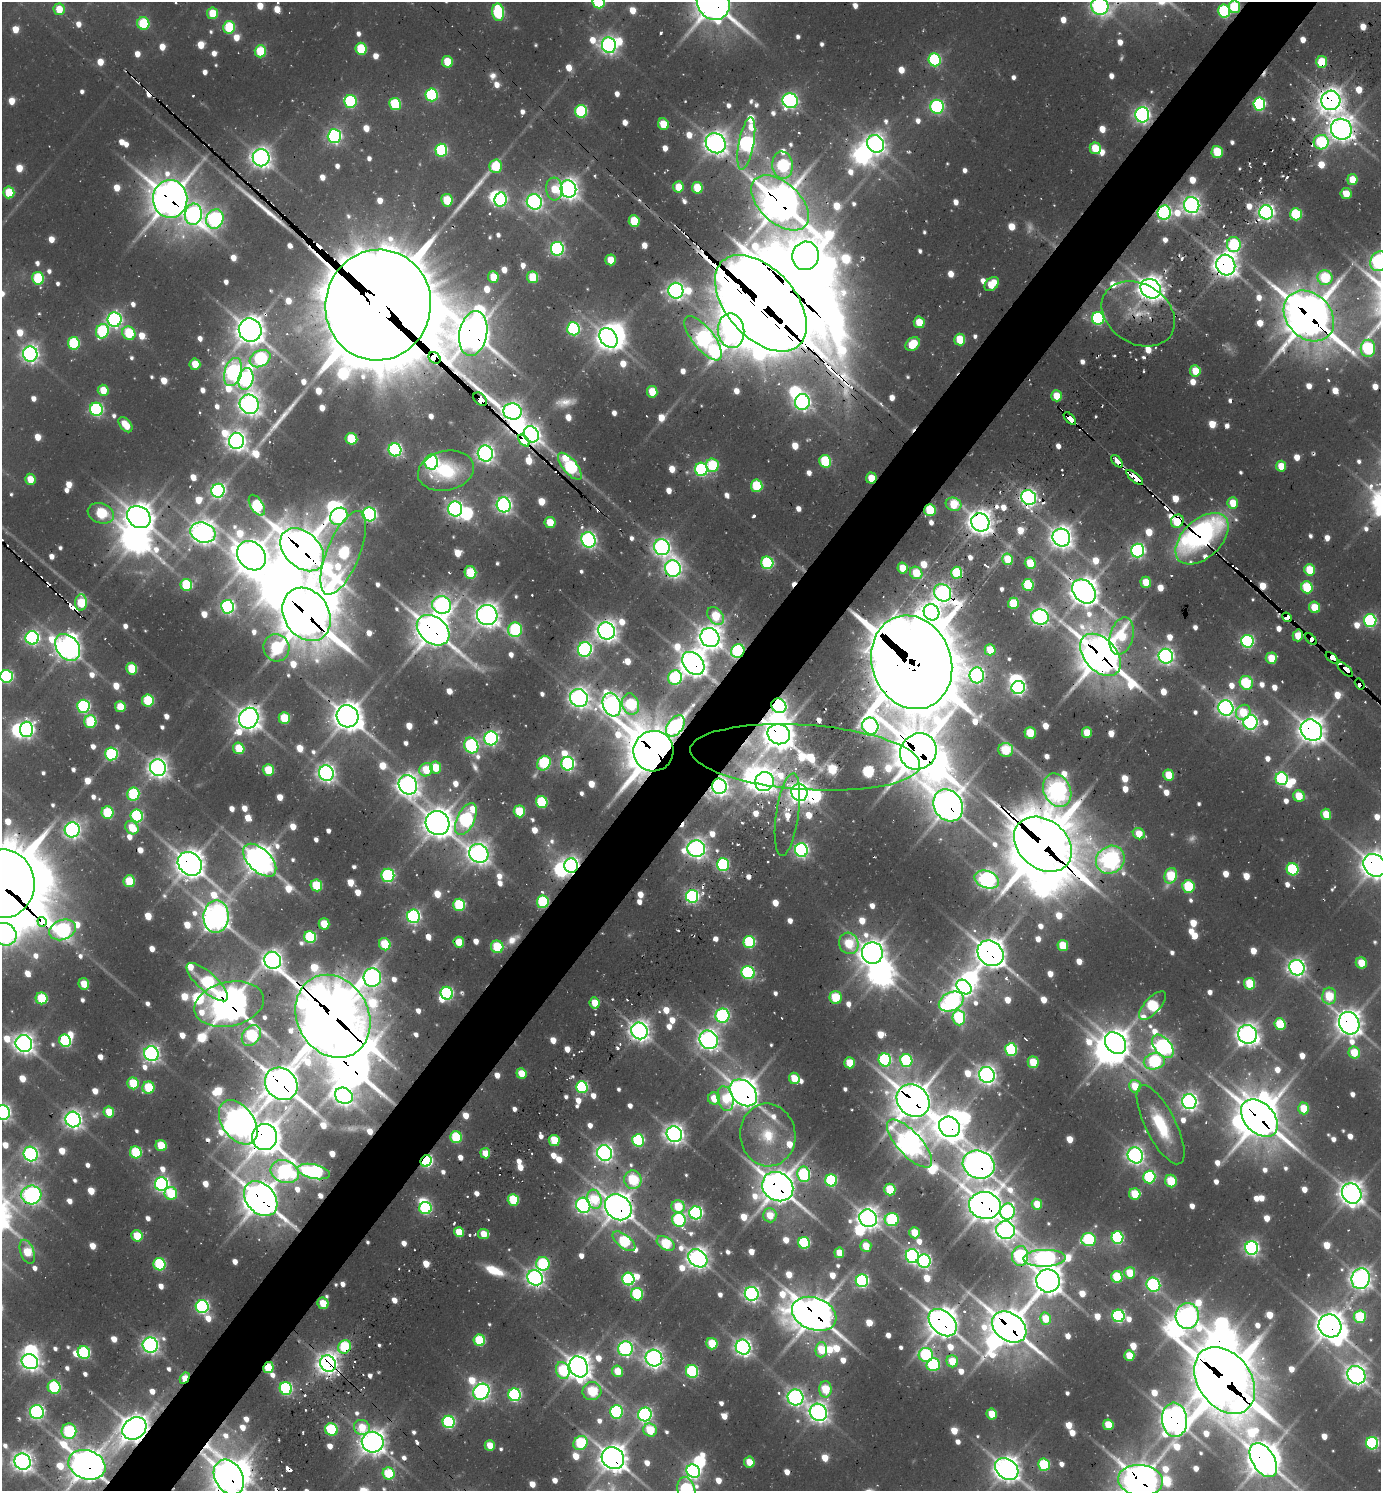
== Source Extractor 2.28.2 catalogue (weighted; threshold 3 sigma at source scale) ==
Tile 10 of 4 x 4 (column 2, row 3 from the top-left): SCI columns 1682-3060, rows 1559-3047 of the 6039 x 6026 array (HDU 1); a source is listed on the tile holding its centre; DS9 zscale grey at full resolution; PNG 1383 x 1493 px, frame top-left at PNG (2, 2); each listed source drawn as its Kron ellipse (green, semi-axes under 4 px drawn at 4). Shown black and unused: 5% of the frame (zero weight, under 2 of 3 exposures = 4% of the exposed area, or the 3 px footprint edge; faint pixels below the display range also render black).
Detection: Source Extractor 2.28.2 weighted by HDU 2 'WHT'; one run over the whole footprint, this tile lists its part. Background 0.102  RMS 0.01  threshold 0.0466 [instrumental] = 3 sigma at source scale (4.5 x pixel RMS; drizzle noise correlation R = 1.50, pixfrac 1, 0.05/0.05 arcsec/px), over >= 5 px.
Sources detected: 1232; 39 too faint to see at this stretch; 48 inside a brighter object's white glare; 40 cosmic-ray / hot-pixel residue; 4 long thin detections or spike segments (spike, bleed or trail) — neither listed nor drawn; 13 inside a brighter listed object's ellipse — not listed separately; of the other 1088, all 500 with FLUX_AUTO >= 38.9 (the completeness limit of this list) listed and drawn (588 fainter detections not listed), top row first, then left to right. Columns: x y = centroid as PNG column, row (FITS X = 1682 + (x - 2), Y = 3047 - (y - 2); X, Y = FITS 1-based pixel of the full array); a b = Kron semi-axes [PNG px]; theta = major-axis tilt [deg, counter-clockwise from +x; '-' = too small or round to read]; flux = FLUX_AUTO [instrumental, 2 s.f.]
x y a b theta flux
599 2 6 6 - 190
713 3 18 15 -52 3600
1100 6 9 8 - 800
1234 7 6 6 - 95
59 9 6 5 - 40
1224 11 6 6 - 210
498 12 9 6 -82 180
212 13 6 5 - 55
143 23 6 6 - 120
229 27 6 6 - 120
609 45 8 7 - 780
361 49 6 5 - 110
260 51 6 5 - 93
934 60 6 6 - 230
447 62 6 5 - 59
1322 62 6 5 - 70
431 95 6 6 - 230
1331 100 10 9 - 1600
790 101 8 7 - 550
350 102 6 6 - 210
395 104 6 6 - 120
1259 104 6 6 - 290
937 107 7 7 - 340
581 111 6 6 - 190
1142 115 7 7 - 710
663 124 6 5 - 54
1341 129 11 10 - 1700
334 136 7 6 - 470
1321 142 7 7 - 180
716 143 11 9 -49 1500
746 143 26 7 79 710
875 144 9 8 - 1100
1095 148 6 5 - 59
441 150 6 6 - 210
1217 152 6 5 - 80
261 158 8 8 - 1100
783 165 14 10 -84 250
496 166 7 6 - 88
1352 180 5 5 - 45
678 187 5 5 - 40
697 188 6 5 - 64
554 189 11 8 -85 43
568 189 9 8 - 1200
9 192 6 5 - 79
1346 194 5 5 - 39
170 199 19 17 -88 3700
500 199 7 6 - 320
447 200 6 6 - 69
534 202 8 7 - 670
780 203 34 20 -42 4100
1192 205 8 7 - 950
1164 212 7 6 - 480
1266 212 7 7 - 780
193 214 11 8 81 750
1296 214 6 6 - 150
215 219 10 8 69 560
634 221 6 5 - 70
1234 244 7 7 - 170
557 249 7 6 - 390
806 256 14 13 - 1400
610 260 5 5 - 43
1379 261 10 8 62 610
1226 265 10 9 - 1700
493 277 6 5 - 45
532 277 6 5 - 75
38 278 6 6 - 140
1325 278 8 7 - 130
992 284 8 6 43 48
1151 289 11 9 -40 1800
676 291 8 7 - 820
761 303 57 34 -48 16000
378 305 55 52 77 38000
1138 314 39 29 -32 60
1309 316 28 22 -46 5300
1098 318 6 6 - 270
114 320 7 7 - 580
919 322 6 5 - 48
573 329 6 6 - 280
250 330 12 11 - 2300
102 331 7 6 - 200
731 331 17 13 -83 530
129 333 7 6 - 100
473 333 22 14 79 3100
608 338 10 8 -56 1600
703 338 27 10 -52 960
960 339 6 5 - 62
74 343 6 6 - 160
913 344 8 6 40 66
1368 348 8 7 - 250
30 354 7 7 - 800
434 358 6 5 - 1600
260 359 11 8 29 280
195 364 5 5 - 43
1195 371 5 5 - 49
233 372 14 8 74 690
246 379 11 7 76 510
103 390 5 5 - 43
652 392 6 5 - 51
1056 396 6 5 - 40
480 399 8 5 -45 970
802 402 8 7 - 710
249 404 10 9 - 1300
96 409 6 6 - 350
512 411 9 8 - 970
1070 418 8 3 -45 610
125 425 9 5 -49 45
531 434 8 7 - 970
351 439 6 5 - 91
524 440 7 4 -46 960
236 441 8 7 - 1100
395 450 6 6 - 360
485 453 8 7 - 890
825 461 6 6 - 130
1117 461 7 3 -47 150
431 462 7 6 - 400
712 465 7 6 - 120
570 466 16 7 -50 290
1281 466 5 5 - 41
701 469 7 6 - 300
446 471 28 19 13 120
1135 477 10 3 -40 180
871 478 5 5 - 39
30 479 5 5 - 40
757 486 6 5 - 120
218 491 7 6 - 520
1029 498 8 7 - 740
1233 503 5 5 - 41
954 504 8 6 -18 64
257 505 12 6 -58 170
504 505 7 7 - 670
455 509 7 7 - 640
930 510 6 5 - 110
101 513 13 10 -20 140
369 514 7 7 - 430
339 516 9 8 - 490
139 517 12 10 -34 2100
1177 521 7 6 - 100
550 522 5 5 - 45
980 522 9 8 - 1700
203 533 13 10 -19 1500
1061 538 9 8 - 1400
1202 539 31 19 43 510
589 540 8 7 - 600
662 547 8 7 - 780
302 550 25 17 -44 4800
1137 550 7 6 - 490
343 553 45 16 68 260
251 556 16 13 -45 2600
1008 559 6 5 - 56
767 563 6 6 - 210
1030 563 6 5 - 69
673 568 8 8 - 820
902 568 5 5 - 41
1309 570 6 5 - 70
470 572 6 5 - 98
916 573 6 6 - 57
957 573 6 5 - 120
1146 582 5 5 - 50
186 585 6 5 - 130
1028 585 6 5 - 130
1307 587 6 5 - 110
1084 591 13 10 -48 2500
943 593 9 8 - 710
81 603 8 6 85 94
1013 603 6 5 - 82
442 605 9 8 - 730
228 607 6 6 - 420
1314 607 6 5 - 49
931 612 8 7 - 1100
307 614 28 22 -57 6200
487 615 10 10 - 1600
715 616 10 7 -53 86
1040 617 9 7 -12 790
1287 617 5 4 - 610
1370 621 6 6 - 310
433 630 18 13 -39 3100
515 630 7 7 - 230
606 631 9 8 - 1200
1298 635 6 5 - 45
1121 636 19 11 75 96
32 638 7 6 - 460
710 638 10 9 - 1500
1311 639 7 4 -46 930
1247 641 6 6 - 350
68 647 15 10 -51 1600
276 648 14 13 - 230
585 649 7 7 - 490
990 650 6 5 - 57
738 651 7 6 - 260
1100 655 24 16 -48 4200
1166 656 7 7 - 690
1271 658 5 5 - 49
1332 658 7 4 -41 660
912 662 48 39 -70 16000
693 663 13 9 -48 2000
132 669 6 5 - 85
1345 670 10 4 -43 350
977 675 8 7 - 540
7 676 6 6 - 290
675 678 7 7 - 230
1246 683 7 6 - 110
1360 684 6 4 -57 960
1018 687 6 6 - 510
579 698 9 8 - 1100
148 700 6 6 - 130
631 704 11 8 -73 170
612 705 12 8 -69 1200
83 706 6 6 - 290
779 706 8 7 - 450
120 707 5 5 - 60
1226 708 8 7 - 780
1243 712 8 7 - 63
347 716 11 11 - 2300
249 718 10 9 - 1600
284 718 6 5 - 83
90 722 6 6 - 140
1251 722 7 7 - 530
675 726 12 7 53 250
870 726 9 8 - 720
27 729 8 6 89 540
1311 730 11 10 - 2000
1030 733 6 5 - 63
1087 733 5 5 - 48
779 734 11 10 - 2600
491 738 7 7 - 480
471 745 8 6 -64 350
239 748 6 5 - 65
1006 750 7 7 - 95
653 751 20 20 - 6300
918 751 19 17 41 4900
111 754 6 6 - 270
805 757 115 32 -4 240
544 763 7 6 - 200
568 764 7 6 - 400
436 767 6 5 - 54
158 768 8 8 - 1100
268 770 6 5 - 61
426 770 7 6 - 60
326 773 8 7 - 880
1169 775 5 5 - 57
1282 779 6 6 - 220
764 782 10 9 - 1300
408 785 10 9 - 1400
719 786 7 7 - 960
1057 790 17 13 -65 1100
799 793 8 8 - 1100
133 794 6 6 - 170
1299 796 6 5 - 54
542 802 6 6 - 130
948 805 17 14 -56 2600
519 811 6 5 - 85
107 812 6 6 - 120
1326 814 5 5 - 50
787 815 42 11 82 49
137 816 6 6 - 240
466 819 17 8 64 430
438 823 12 11 - 2400
132 828 7 6 - 48
72 830 7 7 - 680
1139 834 6 5 - 43
1043 844 32 24 -40 8500
696 849 9 8 - 1000
801 850 7 6 - 490
479 853 10 9 - 1300
260 860 20 11 -44 2200
1110 860 15 13 38 1100
190 864 13 11 -43 2200
723 865 6 6 - 250
1375 865 12 10 -45 2100
571 866 7 6 - 750
1292 869 6 6 - 180
388 875 7 6 - 290
1171 876 8 6 72 98
987 879 13 8 -19 890
129 881 6 5 - 87
2 884 34 32 -85 14000
316 885 6 5 - 100
1188 886 6 6 - 110
692 896 6 6 - 410
543 902 6 6 - 160
459 905 6 6 - 150
413 916 7 6 - 420
216 917 16 13 89 1800
42 922 5 4 - 360
324 924 6 5 - 52
63 930 14 10 20 450
4 934 12 11 - 830
310 937 6 6 - 180
459 942 5 5 - 49
749 942 6 6 - 190
849 943 11 9 -66 91
385 944 6 5 - 89
1063 945 5 5 - 66
497 947 6 6 - 92
872 953 11 10 - 1700
990 953 14 11 -42 2300
273 960 9 8 - 1100
1361 963 5 5 - 52
1297 968 8 7 - 860
748 973 7 6 - 300
372 977 9 9 - 730
207 982 26 9 -42 260
84 984 6 5 - 42
1250 984 6 5 - 90
964 987 8 6 -41 820
447 993 6 6 - 280
1329 996 8 7 - 83
836 997 6 6 - 79
42 998 6 5 - 110
951 1002 13 9 26 760
595 1003 5 5 - 45
229 1004 35 22 13 3500
1152 1006 18 8 48 170
333 1016 43 35 -61 8800
722 1016 7 7 - 390
959 1018 7 6 - 180
1349 1023 11 10 - 1800
1280 1024 6 5 - 110
639 1031 9 8 - 1200
1248 1034 9 9 - 1300
251 1036 11 8 55 190
709 1040 10 8 -48 1100
65 1041 6 5 - 210
24 1043 9 8 - 1200
1116 1043 12 9 -47 2000
1163 1046 13 8 -50 670
1011 1050 6 6 - 180
1354 1053 6 5 - 54
151 1054 7 7 - 700
885 1060 6 6 - 270
906 1060 6 6 - 190
1154 1061 10 8 11 240
1033 1062 6 5 - 66
849 1063 5 5 - 58
521 1073 5 5 - 41
987 1075 8 7 - 1000
794 1078 6 5 - 46
133 1083 6 5 - 81
281 1084 17 15 -43 3300
1135 1086 6 6 - 51
582 1087 6 6 - 240
148 1088 6 6 - 99
743 1093 15 11 -44 2500
344 1096 9 7 -32 970
714 1098 6 6 - 43
725 1099 13 7 -77 56
913 1101 18 15 -43 3600
1189 1102 7 7 - 840
1303 1108 6 5 - 51
3 1112 7 7 - 700
109 1112 5 5 - 50
1259 1118 22 14 -46 4000
73 1119 8 7 - 910
238 1122 25 16 -55 2200
1161 1125 43 15 -63 86
949 1127 11 9 -38 2000
674 1134 8 7 - 1100
768 1135 31 27 -82 75
265 1137 13 12 - 2800
456 1137 6 5 - 140
554 1140 5 5 - 76
638 1140 6 6 - 240
910 1144 31 12 -47 1600
161 1145 6 5 - 66
136 1152 6 6 - 130
485 1153 5 5 - 42
604 1153 8 7 - 840
31 1154 7 7 - 530
1135 1155 8 7 - 860
426 1161 6 5 - 310
979 1165 16 13 -23 2200
314 1171 16 7 -13 480
285 1172 14 11 -21 450
804 1174 8 6 -80 250
1149 1177 6 6 - 180
633 1180 9 8 - 97
831 1180 6 6 - 180
1171 1181 6 6 - 75
161 1184 7 6 - 540
778 1187 16 14 -31 3000
890 1190 6 5 - 85
171 1193 6 6 - 97
1352 1193 10 9 - 1600
1135 1194 6 5 - 75
31 1195 10 9 - 880
261 1199 19 14 -49 3100
594 1199 10 7 -74 73
513 1200 6 5 - 110
1037 1204 5 5 - 43
583 1205 8 7 - 610
985 1205 16 13 -10 3000
678 1206 6 6 - 73
618 1207 14 12 -42 2300
425 1208 6 6 - 240
1007 1211 8 7 - 380
696 1213 6 6 - 420
770 1215 7 6 - 40
868 1218 9 8 - 1300
679 1220 7 6 - 210
892 1220 7 6 - 230
1005 1230 9 9 - 870
459 1232 5 5 - 46
914 1233 5 5 - 51
484 1234 5 5 - 39
137 1236 6 5 - 69
1117 1238 6 6 - 220
1089 1240 7 6 - 170
624 1241 13 6 -38 170
666 1243 10 6 -32 110
804 1243 6 6 - 180
866 1246 6 5 - 43
1252 1248 7 6 - 550
27 1252 12 6 -69 78
839 1253 5 5 - 40
912 1256 7 6 - 460
1020 1256 10 8 86 340
698 1258 10 8 -37 1200
1044 1258 21 8 1 820
924 1261 7 6 - 470
159 1264 6 6 - 170
543 1264 7 6 - 180
1130 1273 5 5 - 55
1117 1277 6 5 - 110
535 1278 8 7 - 820
628 1279 6 6 - 280
1361 1279 10 9 - 1300
862 1281 6 6 - 380
1048 1281 12 11 - 2200
1153 1285 7 6 - 370
637 1294 6 6 - 150
752 1294 7 7 - 660
323 1303 6 5 - 43
202 1307 6 6 - 370
814 1314 23 16 -21 3300
1118 1316 6 6 - 320
1187 1316 13 11 86 1100
1360 1317 6 6 - 130
1045 1319 6 5 - 46
943 1323 16 11 -43 2600
1330 1326 12 11 - 2300
1009 1327 19 13 -36 3900
479 1340 6 5 - 130
712 1344 6 5 - 84
150 1345 8 7 - 740
345 1347 7 6 - 120
743 1347 8 7 - 810
625 1349 7 7 - 510
821 1350 7 6 - 57
84 1353 6 6 - 210
926 1355 7 7 - 220
1129 1356 5 5 - 49
654 1358 8 8 - 990
952 1361 6 5 - 55
30 1362 8 7 - 860
328 1364 8 7 - 1500
933 1365 6 6 - 190
579 1367 11 9 -62 1600
268 1368 6 5 - 76
563 1370 9 6 -71 130
617 1371 6 5 - 50
692 1371 6 6 - 220
1356 1375 10 8 -47 1200
185 1378 6 4 60 58
1225 1380 37 26 -53 9200
54 1387 6 6 - 180
286 1388 6 6 - 280
825 1389 8 6 -89 85
592 1391 9 9 - 110
481 1392 9 7 43 760
515 1395 6 6 - 320
795 1397 8 7 - 700
37 1412 7 7 - 470
616 1412 7 6 - 260
818 1412 9 8 - 1100
645 1414 7 6 - 440
992 1414 5 5 - 49
1174 1420 17 12 -85 2100
449 1422 6 6 - 280
1108 1425 5 5 - 54
362 1427 8 7 - 50
134 1428 13 10 36 2200
331 1429 6 6 - 140
650 1430 7 6 - 85
69 1431 7 7 - 190
373 1442 11 10 - 1500
580 1443 7 6 - 160
1372 1443 6 6 - 280
490 1445 5 5 - 41
613 1458 12 10 -42 2000
1263 1460 19 11 -58 3200
23 1462 8 8 - 1100
749 1462 5 5 - 43
87 1465 19 14 -19 2900
1044 1465 6 6 - 150
1007 1469 13 9 -37 1800
693 1471 7 6 - 550
389 1473 6 6 - 120
229 1477 18 14 -60 2700
1140 1480 22 15 -6 3200
686 1490 13 8 -75 270
Overlapping masked pixels (flux is a lower limit): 117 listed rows (the first 20) at x y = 713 3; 1234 7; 260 51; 1322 62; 1331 100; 1142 115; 1341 129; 170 199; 780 203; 1164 212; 1266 212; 1226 265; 1151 289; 761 303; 378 305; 1138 314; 1309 316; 250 330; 473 333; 434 358
Isophote crosses this tile's border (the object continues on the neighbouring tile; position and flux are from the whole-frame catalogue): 16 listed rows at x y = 599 2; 713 3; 1100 6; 1234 7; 1379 261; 7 676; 1375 865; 2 884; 4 934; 3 1112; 1263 1460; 87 1465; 1007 1469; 229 1477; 1140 1480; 686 1490